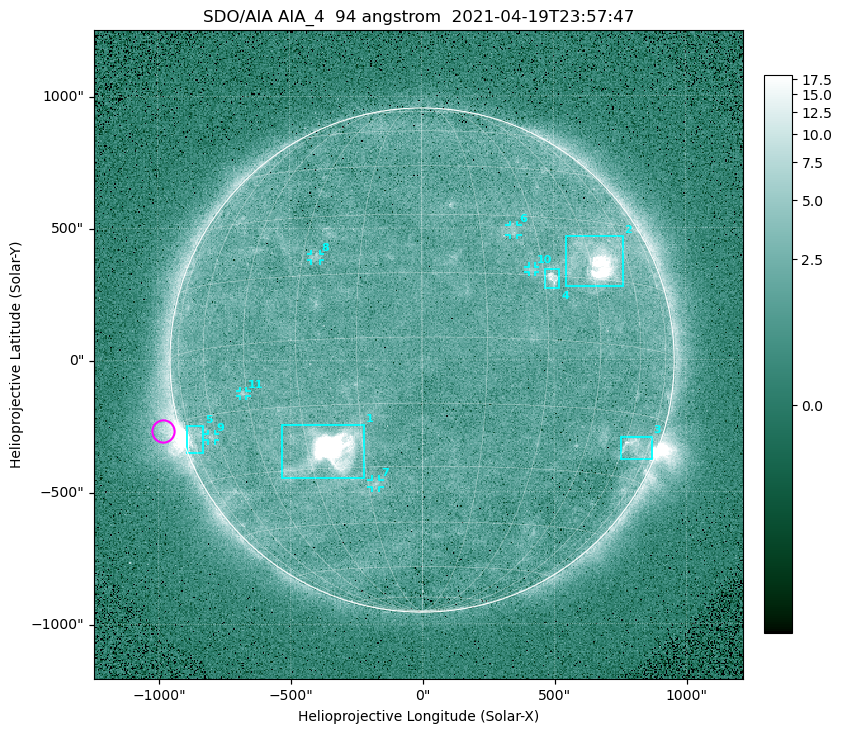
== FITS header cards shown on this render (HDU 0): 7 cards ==
TELESCOP= 'SDO/AIA '
INSTRUME= 'AIA_4   '
WAVELNTH=                   94
WAVEUNIT= 'angstrom'
DATE-OBS= '2021-04-19T23:57:47.12'
CTYPE1  = 'HPLN-TAN'
CTYPE2  = 'HPLT-TAN'

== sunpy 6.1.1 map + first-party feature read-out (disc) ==
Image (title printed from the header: SDO/AIA AIA_4  94 angstrom  2021-04-19T23:57:47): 512 x 512 px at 4.8 arcsec/px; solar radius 955 arcsec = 199 px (full disc in frame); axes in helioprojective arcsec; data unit not stated in the header (colour bar unlabelled)
Orientation: roll -0.138 deg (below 1 deg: not rotated)
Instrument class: DISC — disc imager (sunpy class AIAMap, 94 A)
Bright regions (active regions / flare kernels): reference = the median radial profile (limb darkening/brightening removed); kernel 5 px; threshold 5 sigma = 2.52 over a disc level ~1.77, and >= 1.15x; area >= 9 px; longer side >= 5 px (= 24 arcsec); searched inside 0.97 R_sun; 11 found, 11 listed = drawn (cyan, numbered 1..; 6 of them under ~33 arcsec drawn as corner ticks so the feature stays visible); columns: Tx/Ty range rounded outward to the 10 arcsec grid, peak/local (2 s.f.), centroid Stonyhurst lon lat
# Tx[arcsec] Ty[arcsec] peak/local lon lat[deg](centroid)
1 -540..-220 -450..-240 1256 -24 -26
2 540..760 280..470 50 +48 +20
3 750..870 -380..-290 4.6 +66 -22
4 460..520 270..350 6.4 +32 +14
5 -900..-830 -350..-250 6.3 -73 -19
6 330..370 470..510 2.9 +24 +26
7 -190..-160 -480..-450 3 -13 -34
8 -420..-380 380..410 2.9 -27 +20
9 -810..-780 -300..-280 2.7 -63 -20
10 400..430 330..360 2.7 +27 +16
11 -690..-660 -140..-110 2.9 -46 -11
Off-limb structures (1.02-1.3 R_sun): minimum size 50 px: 6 found; the strongest spans PA ~90..115 deg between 1.02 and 1.21 R_sun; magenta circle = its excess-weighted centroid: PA ~105 deg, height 1.06 R_sun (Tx ~-980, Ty ~-270 arcsec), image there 5.1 x the reference